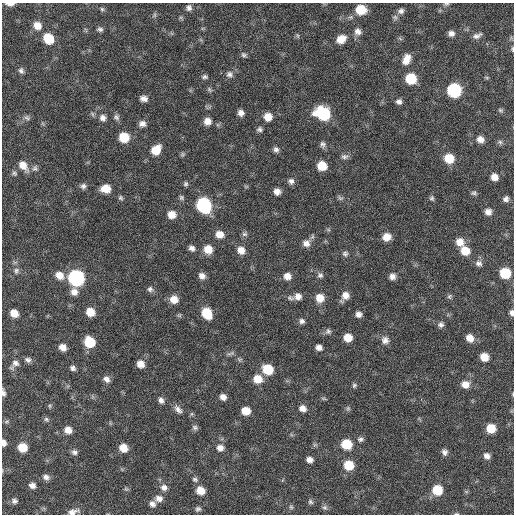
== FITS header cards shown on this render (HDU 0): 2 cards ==
NAXIS1  =                  512 / Axis length
NAXIS2  =                  512 / Axis length

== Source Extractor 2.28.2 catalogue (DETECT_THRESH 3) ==
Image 512 x 512 px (HDU 0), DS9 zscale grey, 1 PNG px = 1 image px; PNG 516 x 516 px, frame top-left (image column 1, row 512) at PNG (2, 3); no overlay
Background 58.5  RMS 8.4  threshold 25.2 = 3 sigma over >= 5 px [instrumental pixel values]
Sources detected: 161; all 161 listed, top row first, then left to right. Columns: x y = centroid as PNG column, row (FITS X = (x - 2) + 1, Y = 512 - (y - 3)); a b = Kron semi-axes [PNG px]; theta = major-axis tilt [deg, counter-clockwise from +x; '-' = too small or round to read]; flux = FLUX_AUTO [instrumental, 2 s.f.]
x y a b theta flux
10 4 9 4 0 2900
446 4 8 4 9 980
189 8 7 7 - 2000
102 9 5 5 - 1000
361 10 8 8 - 15000
401 11 8 7 - 2000
154 15 7 5 60 970
395 17 7 7 - 1400
37 26 9 8 - 5800
100 29 7 5 -4 1500
358 31 9 8 - 3100
451 33 7 6 - 2500
298 36 7 3 -71 670
477 36 11 6 21 2400
48 39 10 8 -48 15000
341 39 9 7 30 6800
512 49 8 4 -89 770
244 55 7 6 - 1300
406 59 12 8 66 5900
21 71 8 6 -66 1700
230 74 9 9 - 2500
205 77 7 5 11 1300
487 78 6 4 -19 710
411 79 8 8 - 20000
209 89 8 5 -42 1000
454 90 9 8 - 61000
144 99 8 6 -3 2800
399 102 7 7 - 2000
500 110 7 5 -16 970
241 113 6 6 - 2900
323 114 12 9 -22 40000
116 117 8 7 - 1700
268 117 7 7 - 6300
27 118 9 6 -27 1500
103 118 9 8 - 2700
207 121 8 7 - 4100
142 124 7 6 - 2800
260 129 7 6 - 1400
124 137 8 7 - 16000
480 139 8 7 - 3700
500 142 7 5 -44 1200
323 144 9 7 -80 1800
276 149 8 7 - 1900
156 150 10 8 51 10000
182 154 7 5 56 980
345 157 11 6 0 1800
449 158 9 8 - 11000
23 165 13 8 -52 6200
322 166 8 7 - 11000
35 168 9 7 71 1600
14 173 7 6 - 1100
494 177 7 6 - 4000
291 181 8 8 - 2200
186 184 6 6 - 1200
83 186 7 7 - 1800
106 189 9 7 2 8100
277 191 7 7 - 3600
474 193 8 6 31 1200
121 198 6 5 - 1100
181 198 7 6 - 1200
340 198 9 5 -40 1200
432 198 7 6 - 1200
506 199 6 6 - 1800
204 205 10 8 -56 78000
488 212 7 7 - 3100
172 215 8 8 - 6300
219 234 9 8 - 5300
244 234 8 7 - 1400
387 237 8 7 - 6300
460 242 9 8 - 5500
306 243 10 9 - 3700
192 248 8 6 -30 2300
208 249 9 8 - 7400
241 250 9 8 - 5100
465 251 9 8 - 8400
345 254 7 7 - 1500
478 263 10 8 -20 2200
16 271 8 7 - 1800
80 272 2 2 - 7300
505 273 8 7 - 21000
59 275 9 8 - 5800
320 275 8 7 - 1700
202 276 7 7 - 3200
287 276 8 7 - 4200
392 276 7 7 - 2900
76 278 9 8 - 130000
150 289 8 7 - 1700
74 292 13 8 83 4300
345 295 9 9 - 4600
298 296 10 9 - 4000
449 296 7 5 53 1100
320 298 9 8 - 6700
174 299 8 8 - 5800
90 312 7 6 - 8400
14 313 7 6 - 7100
207 313 9 8 - 17000
512 313 7 5 -87 1800
358 314 6 6 - 2600
302 321 7 7 - 1800
441 324 7 7 - 1900
328 331 8 7 - 1600
348 337 7 6 - 7600
470 338 8 7 - 5300
385 340 11 9 -58 3300
90 342 8 7 - 19000
63 347 6 6 - 4300
319 347 7 6 - 2700
231 353 12 4 13 1500
484 357 7 7 - 7300
28 360 9 7 -19 1900
15 364 17 9 50 3900
140 364 7 6 - 5200
73 368 7 5 -44 1700
268 369 9 8 - 16000
106 379 9 7 -38 2800
258 379 9 8 - 8800
465 384 9 8 - 4800
354 385 7 5 56 1100
3 393 9 4 -82 1800
513 394 5 3 - 440
223 397 7 6 - 3100
324 398 7 3 -19 720
161 400 8 6 -64 2300
50 406 6 4 -89 710
303 408 8 7 - 3500
348 408 6 5 - 1000
178 409 12 7 -47 2800
246 411 7 6 - 8300
46 419 7 6 - 1300
6 421 7 3 19 780
195 427 8 6 -30 1500
491 428 8 7 - 11000
68 430 8 7 - 4900
360 439 8 6 20 1500
3 443 6 4 -80 2700
346 444 8 8 - 18000
315 445 6 4 -17 890
22 447 7 7 - 11000
123 448 8 7 - 6400
220 448 9 8 - 3500
74 452 8 7 - 1900
444 452 8 7 - 2000
487 456 7 6 - 2600
309 460 6 5 - 3000
349 465 8 7 - 14000
46 477 8 6 -25 2400
195 479 8 6 -28 1400
32 485 7 6 - 2800
164 487 9 8 - 2900
126 489 6 5 - 890
200 490 8 7 - 6900
437 490 8 8 - 15000
159 498 10 8 3 3400
14 501 7 6 - 1600
310 502 6 6 - 1100
152 504 9 7 -27 2300
291 507 6 5 - 900
325 507 7 6 - 1300
198 509 7 6 - 1400
73 512 14 6 14 3400
456 514 7 3 -7 690
At the frame edge (FLAGS 8, measured only in part): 9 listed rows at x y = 10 4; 446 4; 512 49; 512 313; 3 393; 513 394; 3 443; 73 512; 456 514